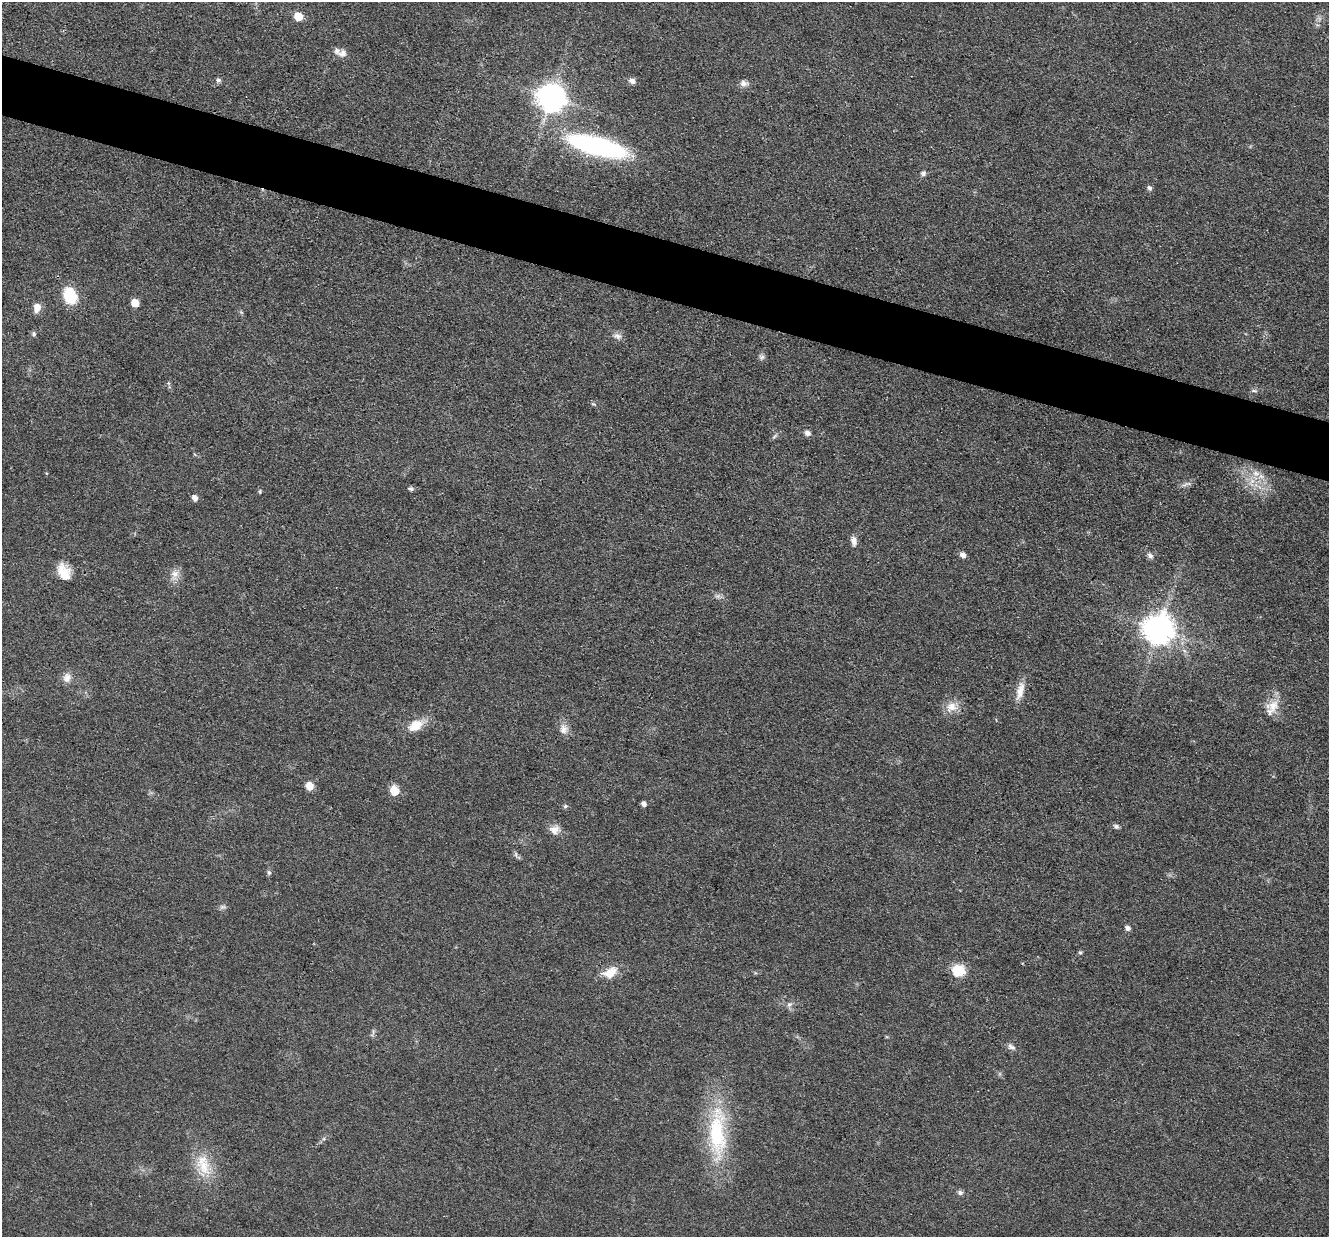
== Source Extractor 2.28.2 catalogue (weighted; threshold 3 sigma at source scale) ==
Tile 11 of 4 x 4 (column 3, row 3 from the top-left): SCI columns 2657-3983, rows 1494-2728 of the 5312 x 5329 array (HDU 1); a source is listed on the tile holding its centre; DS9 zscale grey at full resolution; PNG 1331 x 1239 px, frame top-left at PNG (2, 2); no overlay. Shown black and unused: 5% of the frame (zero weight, under 3 of 4 exposures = <1% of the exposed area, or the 3 px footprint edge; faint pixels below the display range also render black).
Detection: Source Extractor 2.28.2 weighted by HDU 2 'WHT'; one run over the whole footprint, this tile lists its part. Background 0.0619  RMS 0.0059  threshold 0.0267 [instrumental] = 3 sigma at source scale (4.5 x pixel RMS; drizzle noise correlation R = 1.50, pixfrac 1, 0.05/0.05 arcsec/px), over >= 5 px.
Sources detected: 57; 1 inside a brighter listed object's ellipse — not listed separately; the other 56 listed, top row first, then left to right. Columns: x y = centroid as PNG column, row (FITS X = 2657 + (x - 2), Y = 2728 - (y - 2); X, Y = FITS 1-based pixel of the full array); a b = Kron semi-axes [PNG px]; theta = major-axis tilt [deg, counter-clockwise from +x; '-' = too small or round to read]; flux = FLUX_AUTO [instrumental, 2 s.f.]
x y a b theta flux
298 16 6 5 - 16
342 53 14 10 16 4.3
218 80 7 6 - 1.4
632 81 9 7 -20 2.6
744 83 11 8 -10 2.7
552 97 10 9 - 790
597 146 61 17 -14 120
923 173 7 6 - 1.6
1150 188 6 5 - 1.8
70 296 15 11 -66 25
135 303 6 5 - 12
37 308 10 8 79 5.5
34 334 6 6 - 1.2
617 336 13 8 -13 3
762 357 8 7 - 1.7
168 383 6 3 -71 0.77
1254 391 8 3 -5 1.1
593 404 7 4 -15 0.95
807 433 7 6 - 2.4
774 436 9 3 45 1.1
1252 482 15 8 73 6
1185 485 12 3 18 1.6
411 489 8 5 -7 1.4
260 491 5 4 - 0.82
195 498 6 5 - 3.6
854 541 12 7 -77 3.5
963 555 7 6 - 2.4
1150 555 9 6 -40 2.1
64 573 19 14 -69 10
175 574 16 10 73 5.2
717 596 7 6 - 1.7
1159 630 10 9 - 1000
67 678 13 11 80 4.6
1020 691 26 9 75 7.2
1273 706 19 15 66 9.5
951 707 17 13 23 7.2
416 725 19 12 30 11
564 729 13 11 66 4.7
309 786 9 8 - 5.7
394 791 6 5 - 20
644 804 5 4 - 2.5
565 806 7 5 22 1.1
1116 826 7 5 -27 1.5
554 830 14 12 13 4.9
516 854 7 4 90 1.1
269 873 7 5 -76 1.3
223 907 10 5 8 1.6
1128 928 5 5 - 2.6
1080 952 6 5 - 1
959 971 7 6 - 64
610 973 20 12 30 9.5
789 1004 10 6 43 2
1011 1047 12 7 -36 2.5
717 1133 76 22 -90 59
204 1166 27 18 -67 18
960 1193 7 6 - 1.6